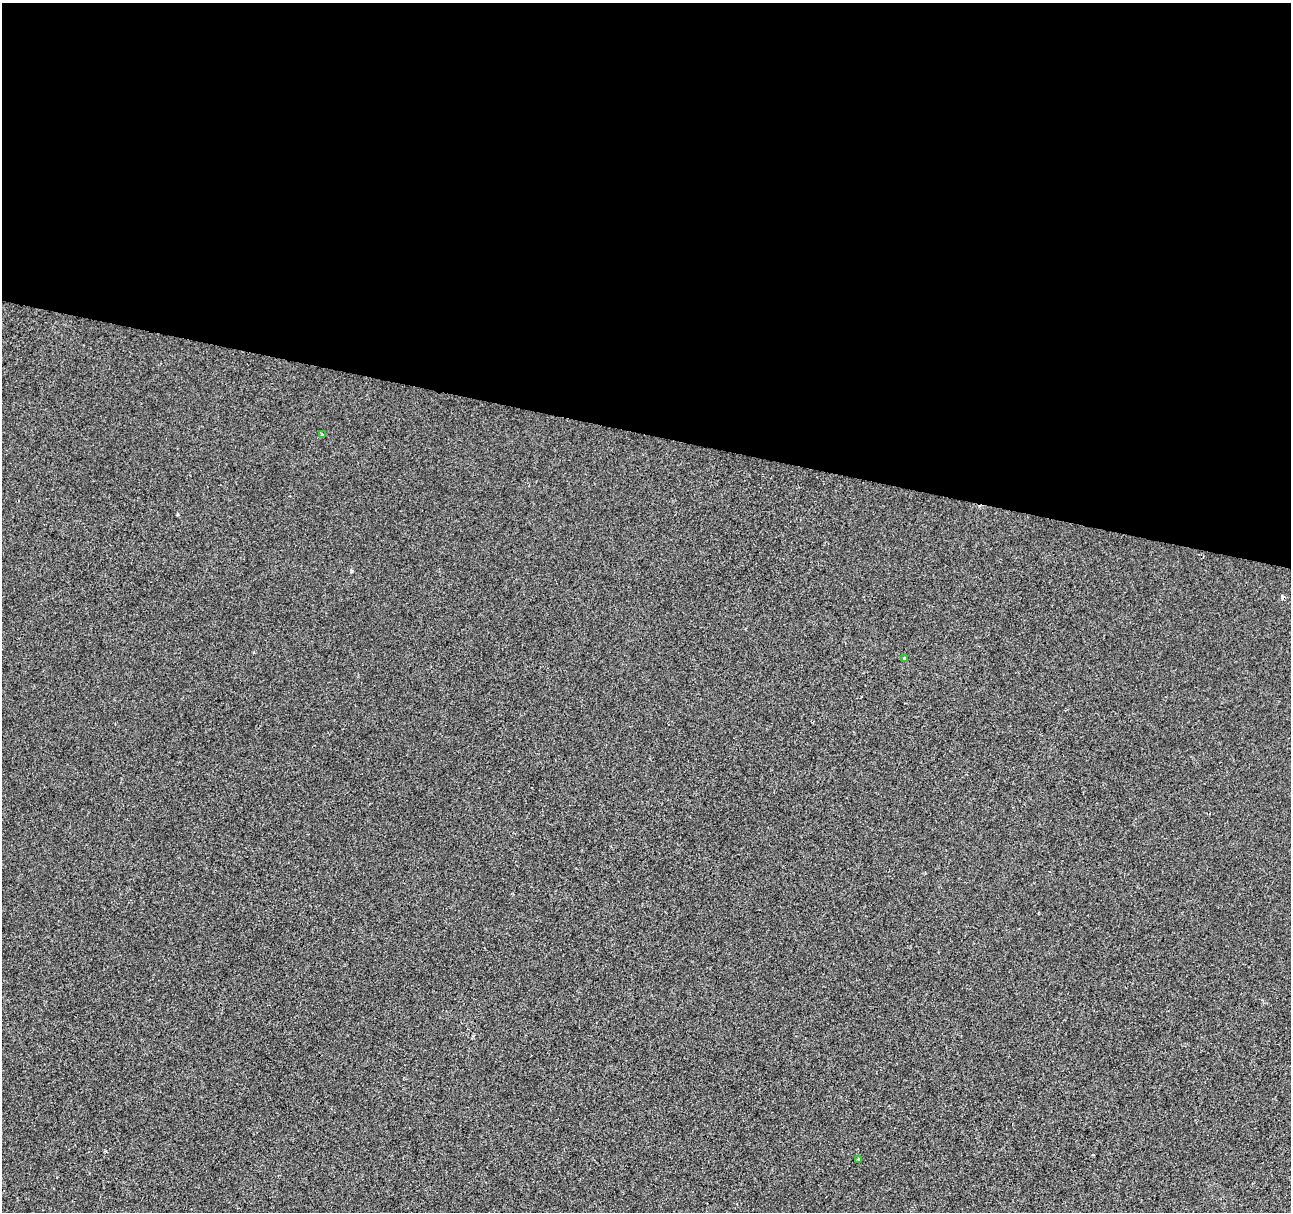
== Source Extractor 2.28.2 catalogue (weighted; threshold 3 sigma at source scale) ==
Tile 3 of 4 x 4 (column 3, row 1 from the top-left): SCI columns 2577-3865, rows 3854-5063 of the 5178 x 5357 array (HDU 1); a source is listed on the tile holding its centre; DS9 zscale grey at full resolution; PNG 1293 x 1214 px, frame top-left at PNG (2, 3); each listed source drawn as its Kron ellipse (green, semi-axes under 4 px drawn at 4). Shown black and unused: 36% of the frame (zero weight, under 2 of 3 exposures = <1% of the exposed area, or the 3 px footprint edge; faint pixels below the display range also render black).
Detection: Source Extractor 2.28.2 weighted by HDU 2 'WHT'; one run over the whole footprint, this tile lists its part. Background 0.00104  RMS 0.0048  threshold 0.0217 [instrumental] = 3 sigma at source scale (4.5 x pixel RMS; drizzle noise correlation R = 1.50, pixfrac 1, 0.0396/0.0396 arcsec/px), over >= 5 px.
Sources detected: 4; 1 cosmic-ray / hot-pixel residue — neither listed nor drawn; the other 3 listed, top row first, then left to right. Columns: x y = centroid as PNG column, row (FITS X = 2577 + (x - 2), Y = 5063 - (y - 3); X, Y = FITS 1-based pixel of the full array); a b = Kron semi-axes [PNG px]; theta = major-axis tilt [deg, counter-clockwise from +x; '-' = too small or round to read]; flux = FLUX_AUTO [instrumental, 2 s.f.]
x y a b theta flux
322 435 3 3 - 2.5
905 658 4 3 - 0.78
859 1159 3 2 - 0.62